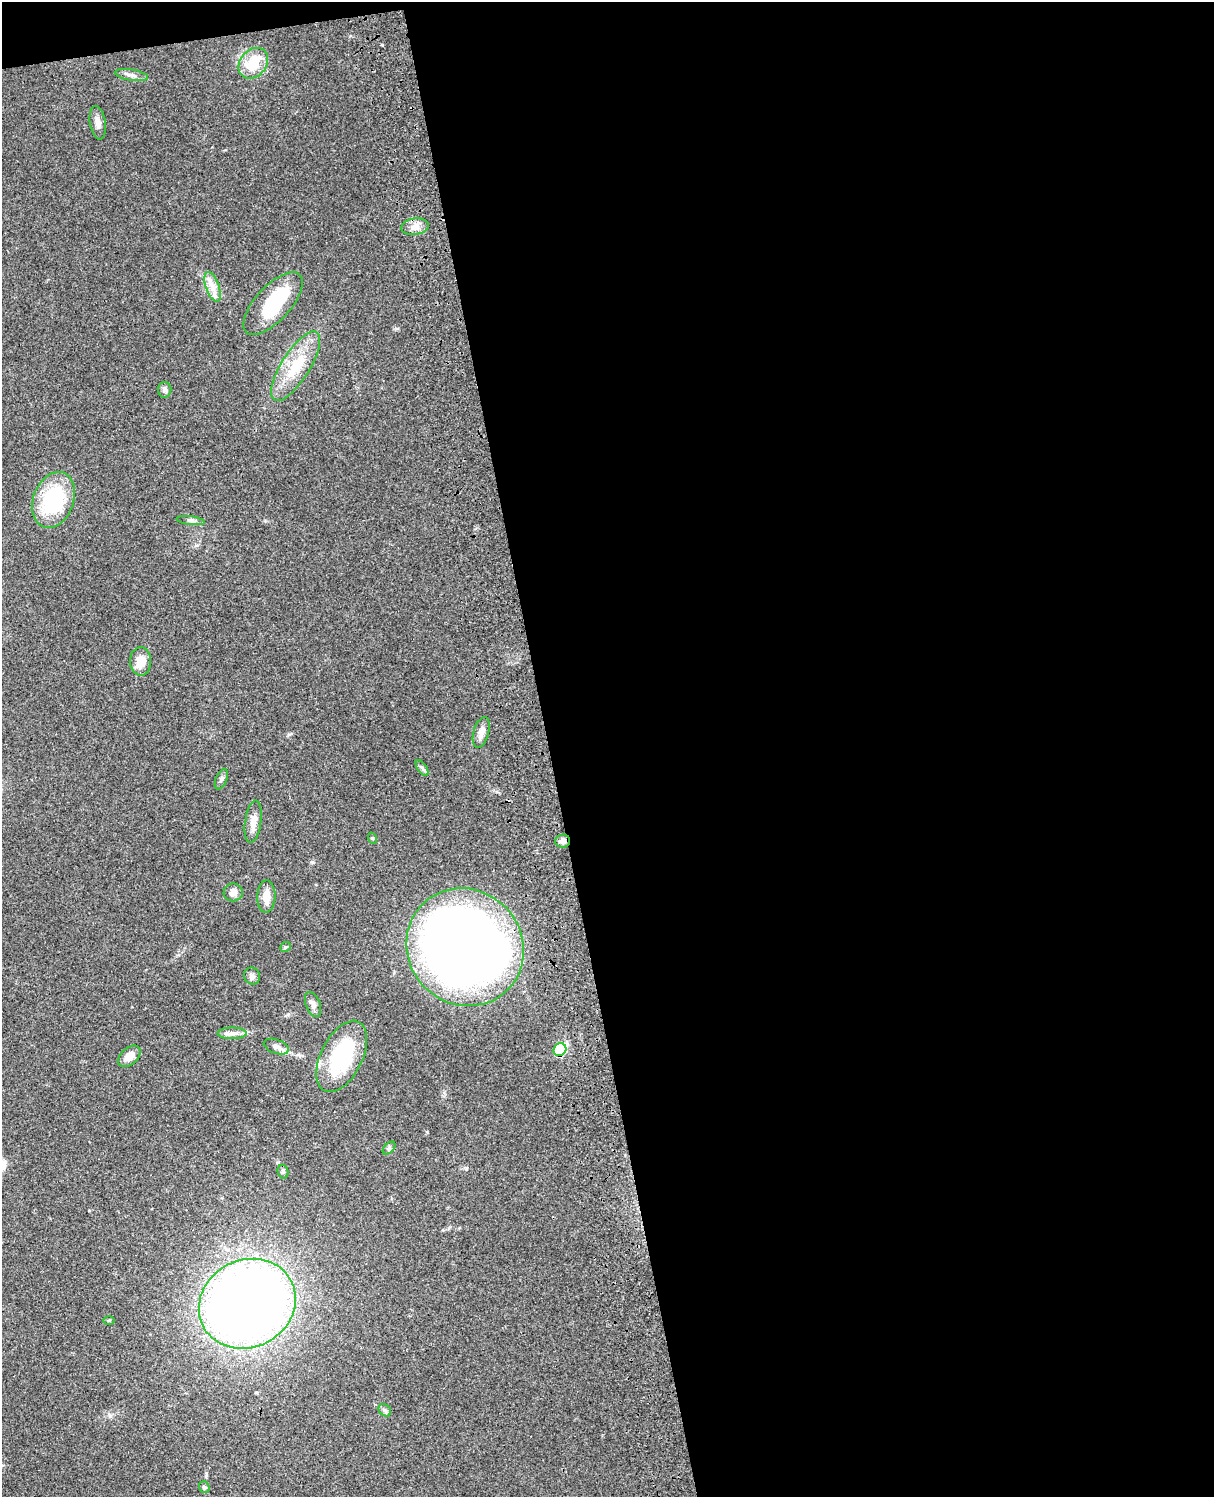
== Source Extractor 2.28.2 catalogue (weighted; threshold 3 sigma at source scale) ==
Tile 4 of 4 x 3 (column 4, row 1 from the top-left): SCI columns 3756-4967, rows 3269-4763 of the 5086 x 4927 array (HDU 1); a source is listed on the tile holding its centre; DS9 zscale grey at full resolution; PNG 1216 x 1499 px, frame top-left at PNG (2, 2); each listed source drawn as its Kron ellipse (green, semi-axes under 4 px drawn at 4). Shown black and unused: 56% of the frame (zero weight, under 3 of 4 exposures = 6% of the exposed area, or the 3 px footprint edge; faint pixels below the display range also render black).
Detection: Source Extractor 2.28.2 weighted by HDU 2 'WHT'; one run over the whole footprint, this tile lists its part. Background 0.0923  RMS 0.0062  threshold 0.0278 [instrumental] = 3 sigma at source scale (4.5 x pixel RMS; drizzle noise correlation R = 1.50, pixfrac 1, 0.05/0.05 arcsec/px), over >= 5 px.
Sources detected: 36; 1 inside a brighter object's white glare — neither listed nor drawn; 1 inside a brighter listed object's ellipse — not listed separately; the other 34 listed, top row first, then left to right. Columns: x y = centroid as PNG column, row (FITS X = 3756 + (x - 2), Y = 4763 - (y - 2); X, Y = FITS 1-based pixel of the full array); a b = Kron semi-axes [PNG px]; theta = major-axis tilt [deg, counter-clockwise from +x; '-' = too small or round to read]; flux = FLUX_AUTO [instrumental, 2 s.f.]
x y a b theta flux
253 63 17 13 49 19
131 75 17 5 -9 3
98 123 17 7 -81 3.8
415 227 14 8 9 4.5
213 287 15 6 -70 5
273 303 39 17 47 36
295 366 40 14 58 22
165 390 8 6 -87 2
54 500 29 20 69 50
191 521 14 4 -8 1.7
141 661 14 10 -88 7.8
481 732 15 7 75 4.2
422 768 9 4 -55 1.4
221 779 11 5 67 1.7
253 822 21 8 82 5.3
372 838 6 3 -71 0.59
562 841 7 6 - 2.8
233 892 9 9 - 3.4
266 896 16 9 88 7
286 947 5 5 - 0.83
465 947 60 57 -46 700
252 976 8 8 - 2.1
313 1004 13 7 -69 2.7
232 1033 14 6 0 3
276 1047 13 7 -20 2.8
560 1050 7 6 - 35
129 1056 13 8 42 5.4
342 1056 38 20 63 50
389 1148 7 4 45 1.3
283 1172 7 5 -75 1.1
247 1304 50 43 27 580
109 1320 5 3 - 0.67
385 1410 7 5 -44 1.3
204 1487 6 5 - 1.1
Overlapping masked pixels (flux is a lower limit): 1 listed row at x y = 562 841
Unlisted compact peaks at least as high as the median listed source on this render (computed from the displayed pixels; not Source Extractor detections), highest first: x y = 289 734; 382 45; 312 862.